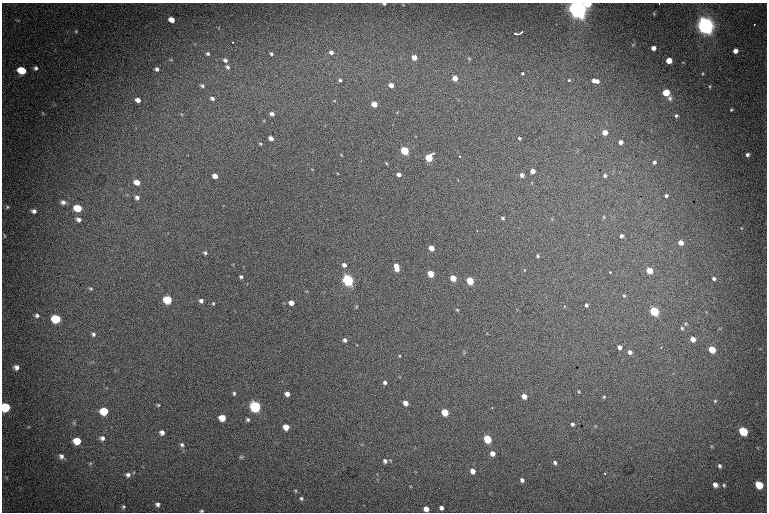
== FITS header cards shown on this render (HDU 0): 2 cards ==
NAXIS1  =                  765
NAXIS2  =                  510

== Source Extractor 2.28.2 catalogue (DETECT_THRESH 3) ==
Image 765 x 510 px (HDU 0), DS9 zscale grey, 1 PNG px = 1 image px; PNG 769 x 514 px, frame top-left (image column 1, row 510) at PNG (2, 3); no overlay
Background 1260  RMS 23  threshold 69.5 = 3 sigma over >= 5 px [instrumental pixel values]
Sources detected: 143; all 143 listed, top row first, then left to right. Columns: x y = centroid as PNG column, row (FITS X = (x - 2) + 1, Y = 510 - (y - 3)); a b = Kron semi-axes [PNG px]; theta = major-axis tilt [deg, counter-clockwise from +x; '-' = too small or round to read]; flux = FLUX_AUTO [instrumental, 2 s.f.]
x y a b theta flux
384 4 3 2 - 1.8e+03
587 4 5 3 - 5.3e+04
577 9 7 6 - 1.3e+06
172 20 5 4 - 1.3e+04
754 25 3 2 - 1.8e+03
705 26 6 6 - 1.2e+06
76 31 5 4 - 1.5e+03
517 33 9 3 11 7.0e+03
653 48 4 4 - 7.8e+03
735 51 4 4 - 8.3e+03
331 52 6 5 - 5.4e+03
208 54 5 4 - 2.9e+03
271 54 5 4 - 2.5e+03
414 57 5 4 - 1.4e+04
469 59 6 4 -1 2.0e+03
171 60 5 3 - 1.4e+03
225 60 6 5 - 4.6e+03
669 61 5 4 - 2.1e+04
227 67 7 5 -45 4.3e+03
36 68 4 4 - 3.2e+03
157 69 6 5 - 4.0e+03
22 71 7 5 -20 3.8e+04
522 73 3 3 - 1.7e+03
455 78 4 4 - 1.9e+04
340 80 5 4 - 3.1e+03
569 80 4 3 - 1.4e+03
593 80 4 4 - 4.1e+03
597 81 5 5 - 6.2e+03
391 85 4 4 - 1.1e+04
202 86 7 5 -41 3.3e+03
710 86 4 3 - 1.4e+03
666 93 5 5 - 4.9e+04
212 98 6 5 - 4.1e+03
670 98 7 6 - 4.5e+03
138 100 5 4 - 8.2e+03
374 104 5 4 - 2.4e+04
731 109 3 2 - 1.6e+03
272 114 5 4 - 5.4e+03
676 116 4 4 - 2.4e+03
605 132 4 4 - 1.5e+04
271 138 4 4 - 8.4e+03
519 138 3 3 - 1.8e+03
620 142 4 4 - 7.1e+03
260 144 5 3 - 1.7e+03
405 151 5 4 - 1.1e+05
747 155 4 4 - 3.6e+03
460 156 3 2 - 1.3e+03
429 158 5 5 - 7.2e+04
654 162 5 4 - 3.2e+03
386 163 5 3 - 1.2e+03
533 171 4 4 - 1.1e+04
399 174 4 4 - 7.0e+03
522 175 4 4 - 7.3e+03
215 176 5 4 - 1.1e+04
605 176 5 4 - 2.9e+03
137 182 6 4 -20 1.3e+04
666 196 3 3 - 2.6e+03
137 197 5 5 - 5.1e+03
63 202 7 6 - 5.6e+03
7 207 6 5 - 2.4e+03
78 208 6 5 - 4.3e+04
34 211 5 4 - 4.9e+03
604 217 6 4 -89 1.6e+03
503 218 4 3 - 2.5e+03
78 219 6 5 - 5.4e+03
4 236 6 3 -90 1.4e+03
621 236 4 4 - 4.5e+03
680 242 4 4 - 1.2e+04
431 248 4 4 - 1.9e+04
205 253 5 4 - 2.8e+03
538 256 4 3 - 2.3e+03
344 265 4 4 - 6.3e+03
396 267 7 4 -79 2.3e+04
649 270 5 4 - 3.3e+04
610 272 3 3 - 7.0e+03
431 274 5 4 - 4.5e+04
241 277 4 3 - 2.7e+03
453 278 5 4 - 3.3e+04
714 278 4 4 - 2.9e+03
348 280 5 5 - 3.3e+05
470 281 5 4 - 7.1e+04
91 289 5 4 - 2.1e+03
624 296 5 5 - 2.1e+03
168 300 6 5 - 8.9e+04
201 301 5 4 - 4.5e+03
213 303 4 3 - 1.6e+03
291 303 4 4 - 1.1e+04
586 305 4 4 - 2.8e+03
457 310 4 4 - 1.5e+03
654 311 5 5 - 1.2e+05
37 315 5 5 - 3.5e+03
56 319 6 5 - 8.5e+04
682 328 6 5 - 2.9e+03
93 334 6 6 - 3.8e+03
693 339 5 5 - 1.2e+04
345 340 4 4 - 4.4e+03
619 347 4 4 - 5.5e+03
661 347 4 4 - 1.6e+03
712 349 5 5 - 3.6e+04
630 352 5 5 - 6.4e+03
399 356 4 3 - 1.2e+03
16 367 5 4 - 6.0e+03
385 382 4 4 - 3.8e+03
234 393 5 4 - 2.2e+03
287 394 4 4 - 7.4e+03
524 396 4 4 - 1.4e+04
604 397 5 4 - 1.6e+03
715 401 5 5 - 2.3e+03
405 403 4 4 - 1.1e+04
158 405 4 4 - 1.7e+03
255 406 6 5 - 3.0e+05
6 407 6 6 - 7.4e+04
104 411 6 5 - 5.1e+04
445 412 5 4 - 4.9e+04
222 418 5 5 - 2.9e+04
248 420 4 4 - 2.6e+03
572 424 4 4 - 3.0e+03
286 427 5 5 - 2.1e+04
743 431 6 5 - 8.7e+04
162 432 5 5 - 6.3e+03
102 438 7 6 - 6.2e+03
487 439 5 5 - 7.4e+04
77 441 6 5 - 3.0e+04
182 445 6 6 - 3.5e+03
492 453 5 4 - 9.6e+03
61 456 7 6 - 6.0e+03
241 457 5 5 - 2.0e+03
385 461 5 5 - 4.0e+03
555 462 5 5 - 3.1e+03
719 466 5 4 - 2.9e+03
472 471 5 4 - 1.1e+04
605 473 3 2 - 1.4e+03
128 475 6 6 - 4.8e+03
522 480 5 4 - 4.3e+03
715 485 5 4 - 7.6e+03
724 485 4 4 - 1.9e+03
758 485 6 5 - 4.1e+04
301 498 5 4 - 2.4e+03
157 504 5 5 - 4.4e+03
123 507 5 4 - 1.9e+03
441 508 4 4 - 4.8e+03
426 509 5 4 - 1.0e+04
201 511 4 3 - 1.9e+03
At the frame edge (FLAGS 8, measured only in part): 6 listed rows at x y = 384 4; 587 4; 577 9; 6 407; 426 509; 201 511